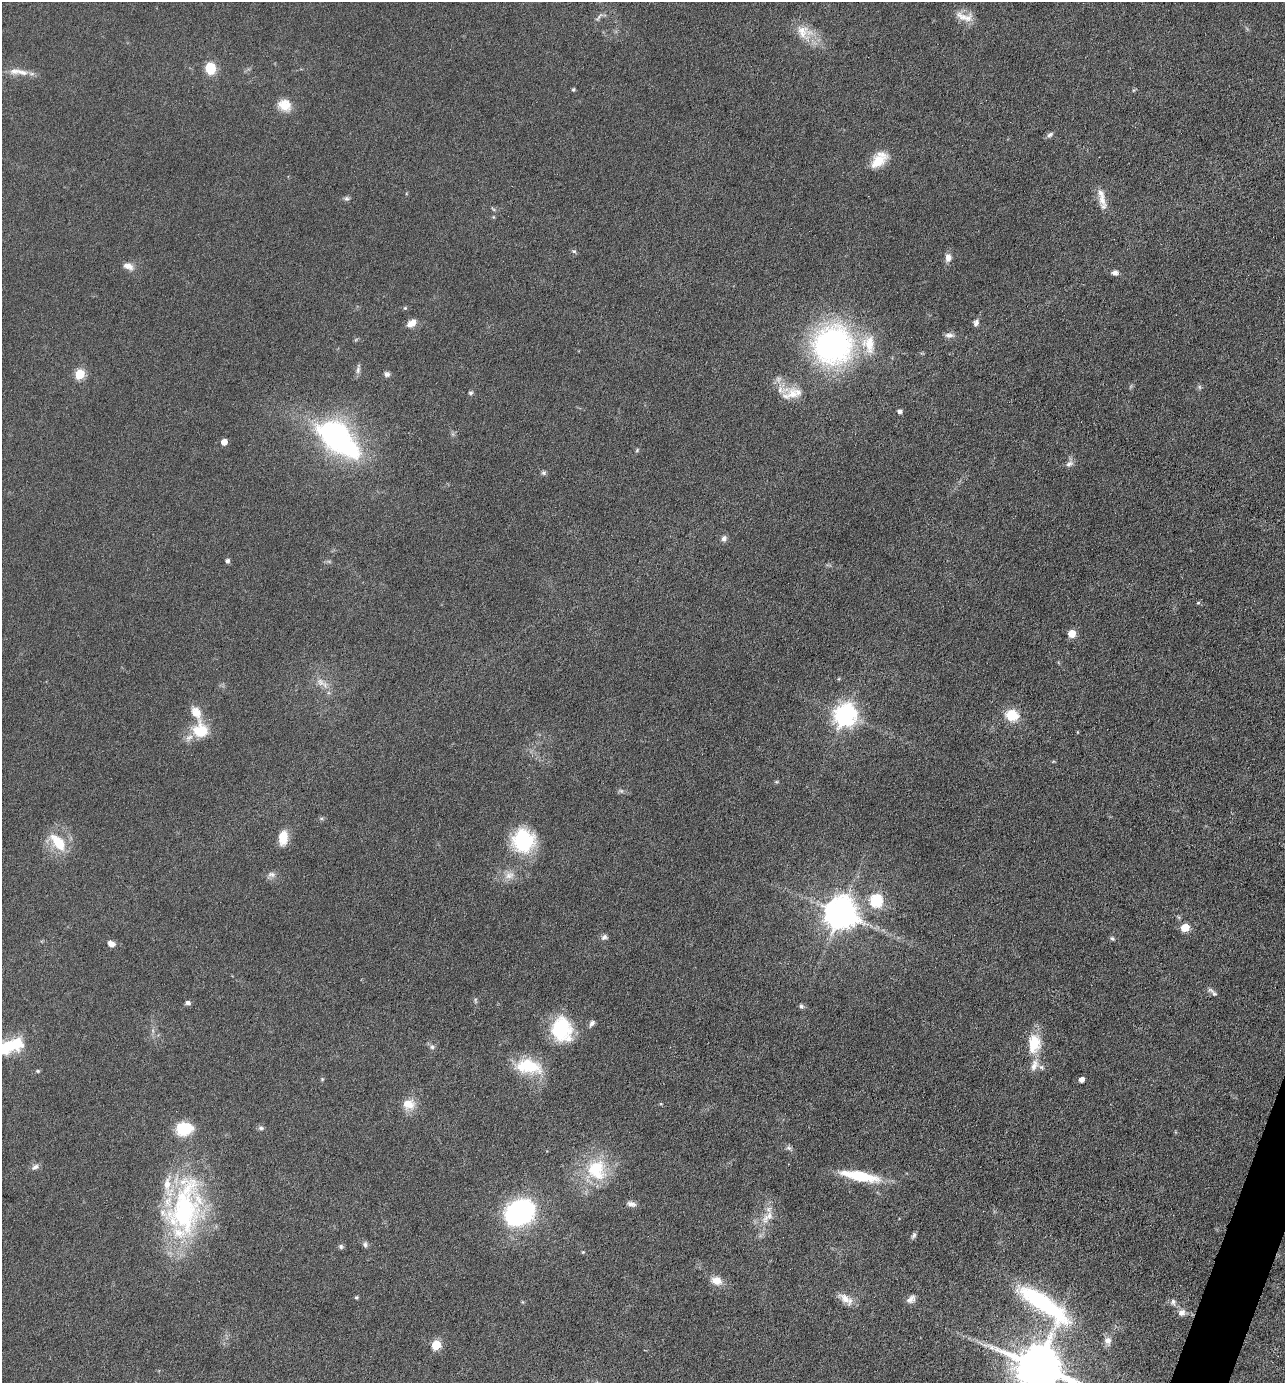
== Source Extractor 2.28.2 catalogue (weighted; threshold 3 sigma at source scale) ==
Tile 6 of 4 x 4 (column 2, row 2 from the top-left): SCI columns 1550-2832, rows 2762-4142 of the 5533 x 5522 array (HDU 1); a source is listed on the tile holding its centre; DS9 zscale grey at full resolution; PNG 1287 x 1385 px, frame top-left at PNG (2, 2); no overlay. Shown black and unused: <1% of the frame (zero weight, under 4 of 8 exposures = <1% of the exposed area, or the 3 px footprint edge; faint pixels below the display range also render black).
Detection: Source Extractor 2.28.2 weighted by HDU 2 'WHT'; one run over the whole footprint, this tile lists its part. Background 0.067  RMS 0.0053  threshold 0.0215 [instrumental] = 3 sigma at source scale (4.09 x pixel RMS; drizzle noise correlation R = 1.36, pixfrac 0.8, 0.05/0.05 arcsec/px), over >= 5 px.
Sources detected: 103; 2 too faint to see at this stretch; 1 inside a brighter object's white glare — not listed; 7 inside a brighter listed object's ellipse — not listed separately; the other 93 listed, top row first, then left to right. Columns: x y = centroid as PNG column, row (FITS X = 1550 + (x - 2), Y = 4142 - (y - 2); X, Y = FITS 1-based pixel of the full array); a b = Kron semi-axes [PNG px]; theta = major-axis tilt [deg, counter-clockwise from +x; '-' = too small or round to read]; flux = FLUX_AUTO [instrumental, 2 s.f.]
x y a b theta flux
599 17 17 4 50 1.5
964 17 27 11 -13 6.4
804 32 26 19 -37 11
210 68 11 9 -88 11
22 72 18 8 -13 4.9
573 89 6 4 67 0.64
284 105 18 15 -29 7.6
1050 135 9 5 44 1.3
879 160 23 13 45 11
347 199 7 7 - 1.2
1102 200 27 9 -79 5.8
493 209 7 3 -45 0.65
493 217 6 4 -89 0.54
574 251 7 5 -20 0.9
948 257 11 8 88 3.1
128 266 14 8 -22 3.7
1115 273 8 6 1 2
412 323 11 7 33 4.7
976 323 9 6 71 2
949 335 12 6 -1 2.3
832 344 31 30 - 160
869 344 31 21 -81 17
358 369 15 5 83 1.7
80 374 5 5 - 30
387 374 7 7 - 1.6
782 390 36 19 0 11
470 393 5 5 - 1.1
899 411 4 4 - 1.9
338 438 42 22 -42 140
224 442 5 4 - 6.6
637 450 6 4 47 0.62
1069 464 11 7 31 2.1
543 473 7 5 -1 1
724 538 8 7 - 1.7
227 561 4 4 - 1.6
1198 603 6 3 19 0.52
1072 633 5 5 - 12
320 682 14 9 -36 4
196 712 20 12 -58 6.7
845 715 8 7 - 370
1012 715 12 10 -16 13
200 731 15 14 - 17
776 782 6 4 18 0.59
283 837 16 9 85 9.4
523 841 28 26 -81 33
58 843 22 12 -50 15
271 875 12 8 6 2.3
509 875 13 11 15 4.6
876 900 6 6 - 63
840 913 9 9 - 1100
1185 928 5 5 - 17
604 937 9 7 21 1.5
1112 938 6 5 - 0.89
111 944 9 6 -14 3
1214 994 9 6 -44 1.5
475 1000 8 3 78 0.75
188 1003 7 5 -11 1.4
801 1006 7 6 - 1.1
592 1023 9 5 56 1.8
561 1029 26 21 82 32
1034 1044 26 16 88 14
12 1045 35 14 11 20
432 1047 6 6 - 1.2
529 1066 33 17 -11 22
1041 1067 6 6 - 1.2
38 1071 6 4 20 0.71
322 1079 5 4 - 0.61
1081 1079 5 4 - 3.3
409 1104 18 15 -4 7.4
661 1104 5 4 - 0.55
261 1128 7 6 - 1.2
184 1129 14 11 11 20
789 1148 8 5 -3 1.3
35 1167 11 6 28 2
597 1170 31 27 -66 27
860 1176 41 10 -11 23
631 1204 11 7 -15 2.2
185 1209 80 42 77 98
519 1212 24 18 28 110
767 1217 24 11 46 7.3
913 1235 9 5 68 1.2
365 1244 7 6 - 1.4
341 1247 7 6 - 1.2
583 1252 4 4 - 0.49
716 1281 13 10 -18 5.6
356 1297 4 4 - 0.77
846 1299 22 9 -34 5.4
911 1299 12 8 38 2.6
1173 1302 10 8 88 1.9
1044 1304 119 34 -50 78
1182 1313 10 9 - 2.8
436 1345 6 5 - 26
1038 1367 14 12 -20 2800
Isophote crosses this tile's border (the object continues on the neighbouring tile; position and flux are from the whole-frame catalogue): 3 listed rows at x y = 12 1045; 1044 1304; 1038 1367